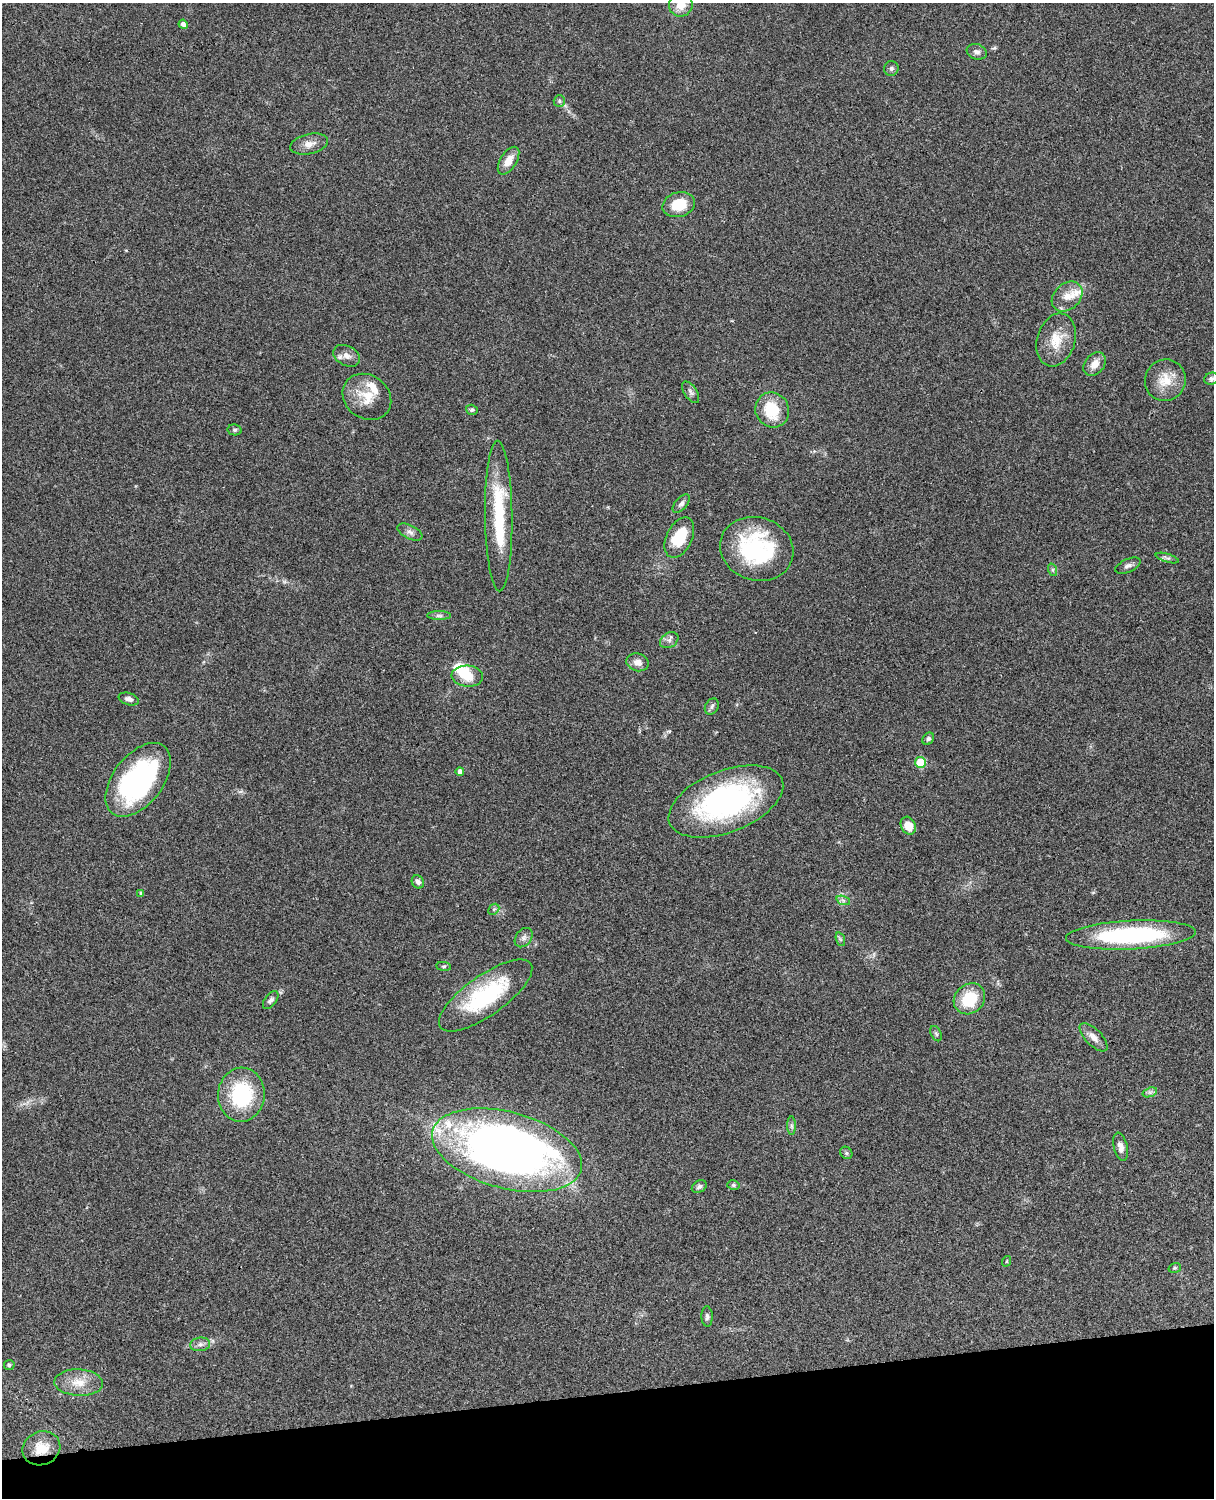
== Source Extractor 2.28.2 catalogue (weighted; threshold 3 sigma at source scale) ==
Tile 10 of 4 x 3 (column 2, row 3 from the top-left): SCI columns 1334-2545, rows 277-1772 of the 5088 x 4927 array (HDU 1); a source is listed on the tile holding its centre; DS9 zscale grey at full resolution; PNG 1216 x 1500 px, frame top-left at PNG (2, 3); each listed source drawn as its Kron ellipse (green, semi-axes under 4 px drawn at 4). Shown black and unused: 7% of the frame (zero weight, under 3 of 4 exposures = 6% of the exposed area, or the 3 px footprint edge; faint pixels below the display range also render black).
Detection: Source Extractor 2.28.2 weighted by HDU 2 'WHT'; one run over the whole footprint, this tile lists its part. Background 0.0918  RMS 0.0062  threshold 0.0278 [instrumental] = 3 sigma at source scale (4.5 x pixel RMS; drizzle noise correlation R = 1.50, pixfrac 1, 0.05/0.05 arcsec/px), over >= 5 px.
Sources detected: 74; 3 inside a brighter object's white glare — neither listed nor drawn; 4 inside a brighter listed object's ellipse — not listed separately; the other 67 listed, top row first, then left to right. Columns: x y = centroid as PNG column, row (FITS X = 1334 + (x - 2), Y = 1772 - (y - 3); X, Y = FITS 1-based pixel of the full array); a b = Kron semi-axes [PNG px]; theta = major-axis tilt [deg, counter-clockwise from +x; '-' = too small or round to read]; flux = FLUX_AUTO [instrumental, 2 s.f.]
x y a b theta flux
681 5 12 11 - 8
183 24 4 4 - 2.3
977 52 10 7 -19 2.6
891 68 7 7 - 1.6
559 101 6 5 - 1.2
309 144 19 10 13 5.4
508 161 16 8 58 7.3
679 205 16 12 16 15
1067 296 17 13 42 7.4
1056 340 27 19 73 14
347 356 14 9 -29 4.4
1095 364 13 9 51 5.6
1211 379 7 6 - 1.7
1165 380 21 20 - 13
691 392 12 6 -56 2.1
367 397 26 21 -37 15
472 410 6 5 - 1.1
772 410 18 16 -59 22
235 430 7 5 -11 1.1
681 504 11 6 48 2.1
499 516 75 13 -89 43
410 532 13 6 -26 2.6
679 537 21 13 64 21
757 549 37 31 -17 62
1167 558 12 4 -17 1.3
1128 566 13 6 24 2.4
1053 570 6 4 -72 0.98
439 616 12 4 0 1.7
669 640 10 7 33 2.4
638 662 11 8 -17 4.2
467 676 16 10 -5 11
129 699 10 6 -17 2.6
712 706 8 6 60 1.6
928 739 7 5 53 1.4
920 762 5 5 - 21
460 772 4 4 - 2.6
138 780 42 25 52 100
726 801 60 31 21 120
908 826 9 7 -63 8.3
418 882 7 5 -56 2.2
141 893 4 4 - 1.1
843 900 7 4 -19 1.4
494 909 6 4 44 1.1
1131 935 65 14 3 92
524 938 11 7 52 2.6
840 939 7 4 -71 1.1
444 966 7 4 -7 0.83
486 995 55 20 35 56
969 999 17 14 42 22
271 1000 10 6 53 1.9
936 1034 8 5 -63 1.1
1093 1037 18 8 -46 4.5
1150 1092 7 4 18 1.5
241 1095 27 23 87 47
791 1126 9 4 -89 1.5
1121 1147 14 7 -78 3.6
507 1150 77 38 -15 500
846 1153 6 5 - 1.1
733 1185 6 5 - 1
699 1187 8 6 32 1.6
1007 1261 5 3 - 0.51
1175 1268 6 5 - 0.91
707 1316 10 5 -88 1.7
200 1344 10 6 7 2.5
9 1365 5 5 - 1
79 1383 24 13 -3 11
41 1448 19 16 23 12
Overlapping masked pixels (flux is a lower limit): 1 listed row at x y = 41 1448
Isophote crosses this tile's border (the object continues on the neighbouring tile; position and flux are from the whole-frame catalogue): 2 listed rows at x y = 681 5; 1211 379